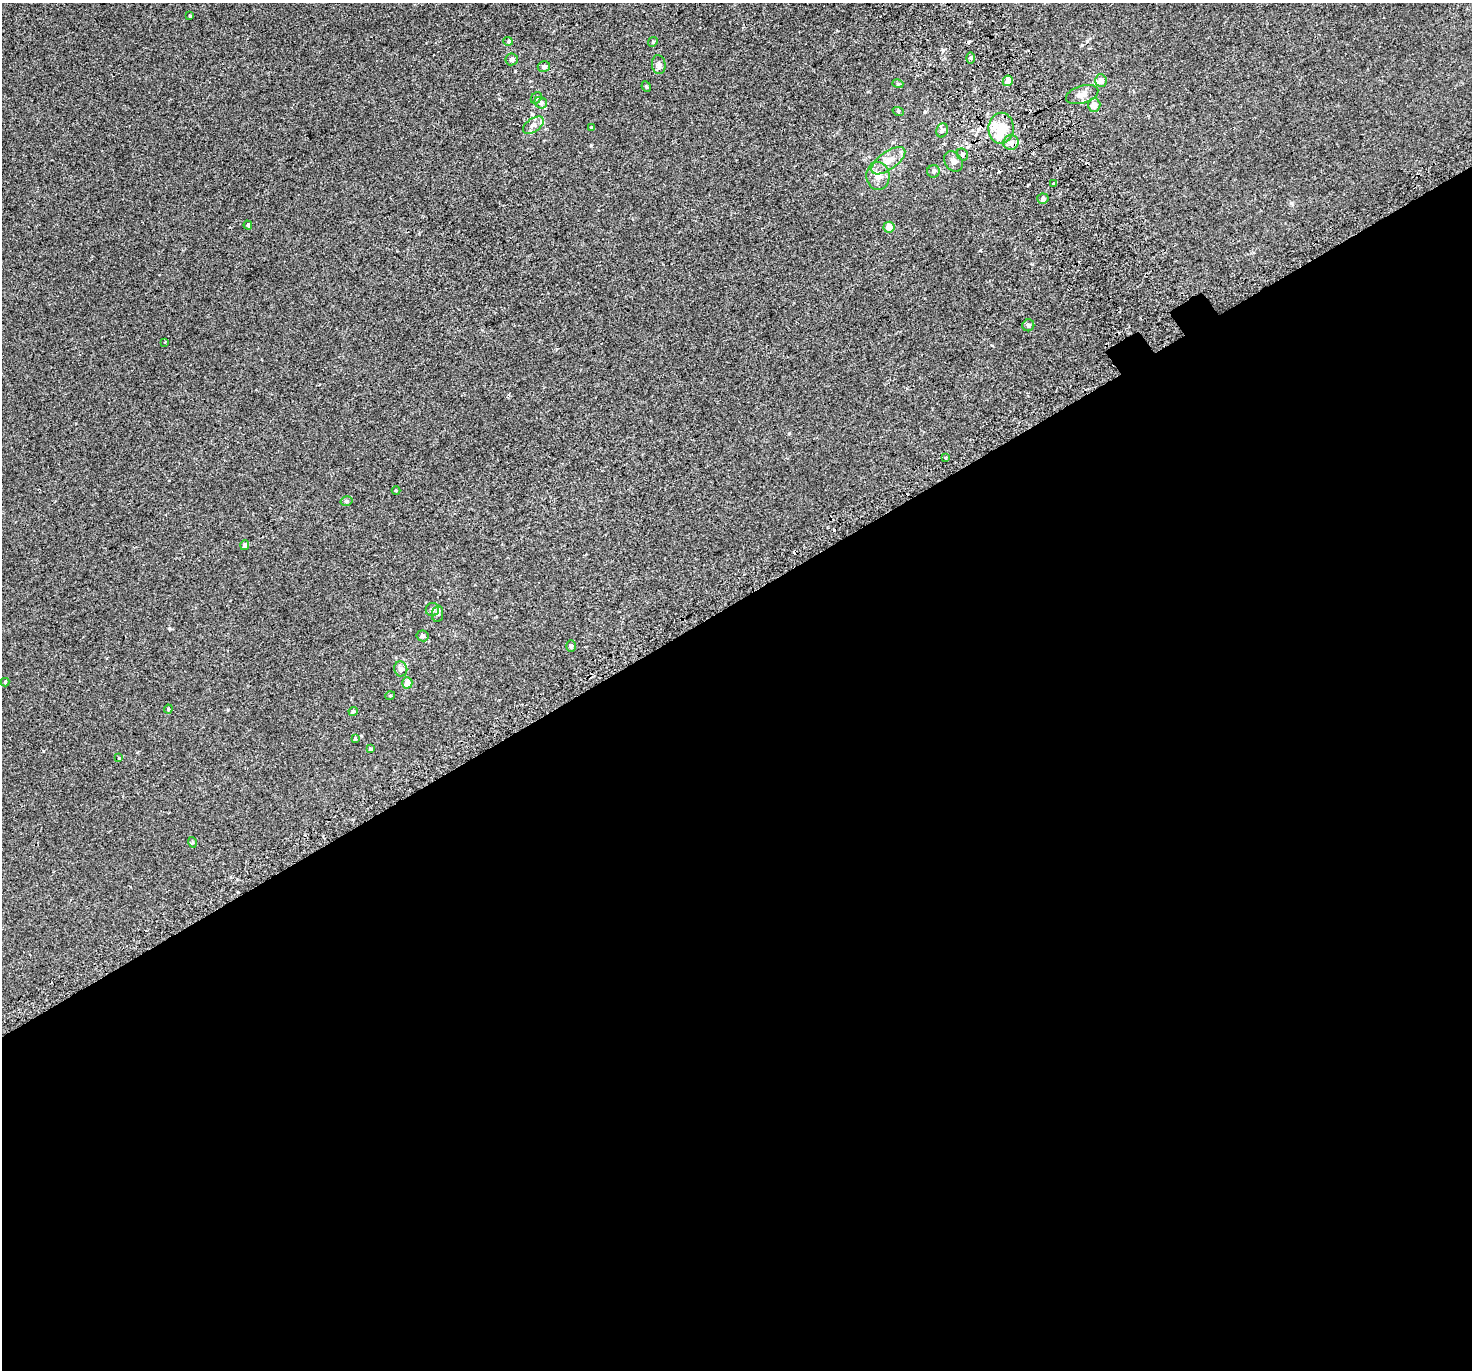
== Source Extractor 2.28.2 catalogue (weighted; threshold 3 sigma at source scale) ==
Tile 15 of 4 x 4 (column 3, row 4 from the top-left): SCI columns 2988-4457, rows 239-1606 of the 5984 x 5889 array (HDU 1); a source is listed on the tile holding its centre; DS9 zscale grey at full resolution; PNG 1474 x 1372 px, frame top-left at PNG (2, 3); each listed source drawn as its Kron ellipse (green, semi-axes under 4 px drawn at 4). Shown black and unused: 56% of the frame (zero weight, under 2 of 3 exposures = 3% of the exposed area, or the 3 px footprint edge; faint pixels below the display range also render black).
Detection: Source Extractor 2.28.2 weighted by HDU 2 'WHT'; one run over the whole footprint, this tile lists its part. Background 4.24e-04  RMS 0.0056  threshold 0.0251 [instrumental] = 3 sigma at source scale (4.5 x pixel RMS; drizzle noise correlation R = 1.50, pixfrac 1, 0.0396/0.0396 arcsec/px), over >= 5 px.
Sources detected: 59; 2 cosmic-ray / hot-pixel residue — neither listed nor drawn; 7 inside a brighter listed object's ellipse — not listed separately; the other 50 listed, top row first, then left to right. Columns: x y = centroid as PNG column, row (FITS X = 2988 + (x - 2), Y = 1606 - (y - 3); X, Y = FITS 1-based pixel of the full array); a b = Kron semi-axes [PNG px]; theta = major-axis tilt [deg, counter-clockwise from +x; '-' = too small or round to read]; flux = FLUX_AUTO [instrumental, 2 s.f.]
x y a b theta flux
190 16 3 2 - 0.45
508 41 5 4 - 0.56
653 42 5 4 - 0.61
971 58 6 4 90 0.74
512 59 6 6 - 1.4
659 65 9 7 -84 1.9
544 67 6 5 - 1.3
1101 80 6 6 - 2.5
1008 81 5 5 - 4.4
898 84 5 3 - 0.46
646 87 5 4 - 0.65
1082 94 16 8 17 3.6
536 98 6 5 - 0.96
541 103 6 5 - 1.3
1094 105 6 6 - 3.7
898 111 5 3 - 0.51
533 125 12 6 34 2.1
591 128 4 4 - 0.61
1001 128 15 12 88 9
942 130 7 5 68 1.1
1011 142 8 7 - 2.4
962 154 6 5 - 1.1
888 161 20 9 36 5.9
953 161 11 8 -56 2.2
933 171 6 6 - 1.1
878 176 14 11 -86 5.1
1054 184 4 3 - 2.7
1043 199 6 5 - 1.7
248 225 4 3 - 2.7
889 227 5 5 - 4.3
1028 325 6 5 - 1.2
165 342 4 3 - 0.41
945 458 4 3 - 0.84
396 491 4 3 - 0.35
346 501 6 4 15 0.9
245 545 5 4 - 1.5
432 610 7 6 - 1.7
438 614 8 5 82 1.3
423 636 6 5 - 1.1
571 646 5 5 - 1.1
401 669 7 6 - 2
5 682 4 4 - 0.64
407 683 5 5 - 4
390 696 5 3 - 0.46
168 709 4 4 - 0.53
353 711 5 4 - 0.89
355 739 4 4 - 0.43
370 749 4 3 - 0.59
119 758 4 3 - 0.41
192 842 5 3 - 0.47
Unlisted compact peaks at least as high as the median listed source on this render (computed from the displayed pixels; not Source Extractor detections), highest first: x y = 169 628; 43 751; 943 50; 499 99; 789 433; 1291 203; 591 145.